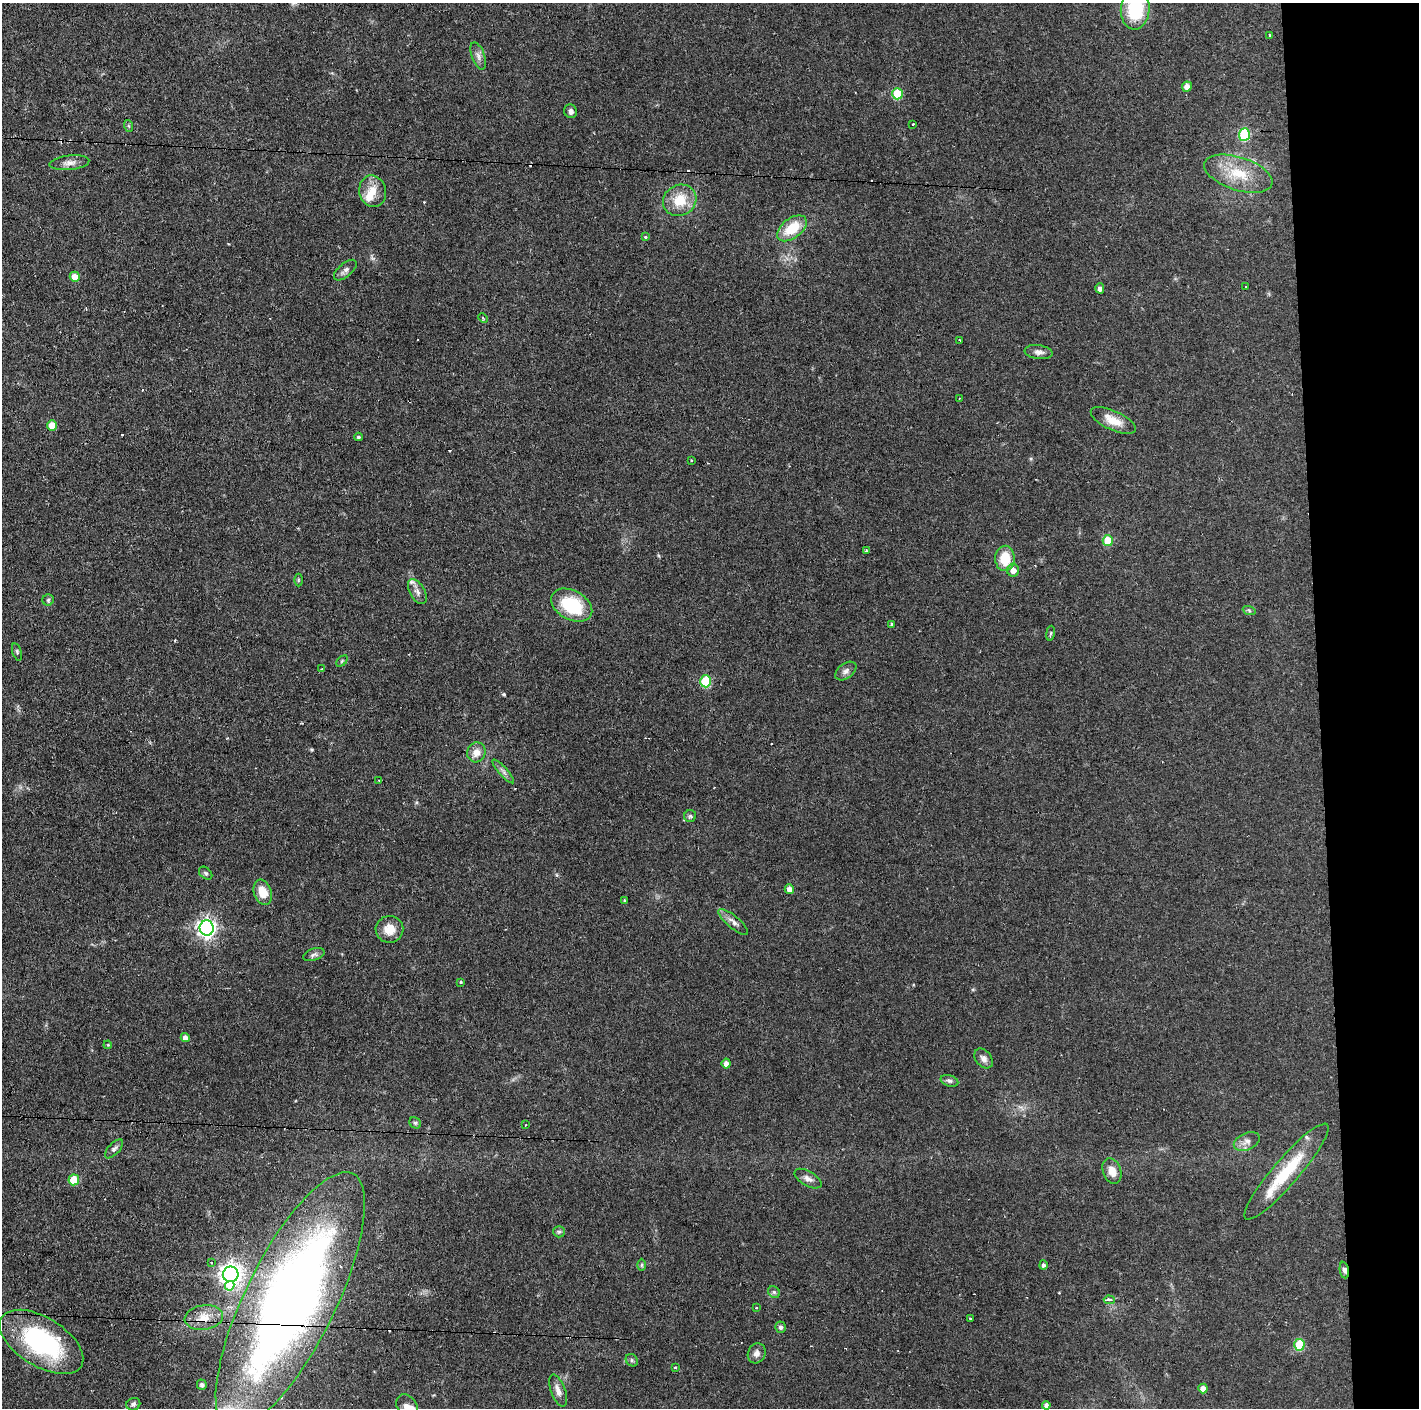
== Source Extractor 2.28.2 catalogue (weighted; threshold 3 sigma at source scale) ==
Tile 6 of 3 x 3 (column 3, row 2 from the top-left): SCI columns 2835-4251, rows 1407-2812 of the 4251 x 4218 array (HDU 1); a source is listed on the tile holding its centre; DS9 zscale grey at full resolution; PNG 1421 x 1410 px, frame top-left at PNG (2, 3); each listed source drawn as its Kron ellipse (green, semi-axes under 4 px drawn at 4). Shown black and unused: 7% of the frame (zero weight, under 2 of 3 exposures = <1% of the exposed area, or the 3 px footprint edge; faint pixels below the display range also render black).
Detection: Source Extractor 2.28.2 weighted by HDU 2 'WHT'; one run over the whole footprint, this tile lists its part. Background 0.0829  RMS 0.0065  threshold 0.0291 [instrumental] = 3 sigma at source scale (4.5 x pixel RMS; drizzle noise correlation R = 1.50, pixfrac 1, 0.05/0.05 arcsec/px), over >= 5 px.
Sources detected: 109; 10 cosmic-ray / hot-pixel residue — neither listed nor drawn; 5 inside a brighter listed object's ellipse — not listed separately; the other 94 listed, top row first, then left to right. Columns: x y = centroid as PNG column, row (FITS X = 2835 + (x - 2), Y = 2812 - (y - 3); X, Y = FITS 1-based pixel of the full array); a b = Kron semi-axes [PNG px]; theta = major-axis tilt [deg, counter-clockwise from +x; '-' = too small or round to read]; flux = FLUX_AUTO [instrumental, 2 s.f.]
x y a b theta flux
1135 9 21 14 87 36
1269 35 3 2 - 0.6
478 56 14 6 -70 3.1
1187 87 5 5 - 4
897 94 5 5 - 25
571 111 7 6 - 2.4
913 124 2 2 - 0.63
129 126 6 4 -70 0.8
1244 135 6 5 - 39
69 163 20 7 6 4.3
1238 174 35 16 -18 21
373 191 16 13 -76 9.3
680 200 17 15 28 16
792 228 17 10 38 19
645 237 3 3 - 1.3
345 270 14 6 40 2.7
75 277 5 5 - 9.4
1246 287 3 2 - 0.84
1100 288 5 4 - 2.4
483 318 5 3 - 0.73
960 340 3 2 - 0.69
1039 352 14 7 -8 3.1
960 398 3 2 - 0.55
1113 420 24 9 -25 10
52 425 5 5 - 9.7
358 437 4 3 - 1
691 461 3 2 - 1.1
1108 541 5 5 - 17
866 550 3 2 - 0.96
1005 558 12 9 89 15
1013 570 6 6 - 4.2
298 580 6 4 90 0.81
417 592 14 7 -60 3.1
48 600 6 5 - 1.2
572 605 22 14 -28 33
1249 610 6 4 -20 0.96
891 624 4 3 - 0.88
1050 633 7 4 81 0.89
17 652 9 4 -73 1.2
342 661 6 4 45 0.92
322 669 3 3 - 0.51
846 671 12 7 37 2.7
706 681 6 5 - 33
476 752 10 9 - 5.4
503 771 15 4 -48 2.3
379 780 3 2 - 0.9
690 816 6 6 - 1.2
206 873 8 5 -42 1.2
789 889 5 4 - 4
263 892 13 8 -71 9.6
624 901 4 3 - 0.91
733 922 19 6 -40 3.5
207 928 7 7 - 290
389 929 14 13 - 8.3
314 955 11 6 18 2
461 982 3 3 - 1.5
185 1038 4 4 - 3.5
108 1045 4 3 - 0.54
984 1058 11 7 -50 3.1
726 1063 5 4 - 3.1
949 1081 9 5 -17 1.7
415 1123 6 5 - 1.2
526 1125 3 2 - 0.69
1247 1141 13 8 25 3.6
114 1149 12 5 47 2.1
1112 1171 13 9 -71 6.5
1286 1171 62 13 49 31
808 1179 15 7 -30 3.3
74 1180 5 5 - 17
559 1232 6 5 - 1.2
211 1262 3 2 - 0.83
642 1265 6 4 89 0.97
1043 1265 5 4 - 1.7
1344 1270 8 4 -80 2.3
231 1274 8 7 - 480
230 1286 5 4 - 9.5
774 1292 6 5 - 1.3
1109 1300 5 3 - 4
290 1301 141 45 64 670
757 1308 3 3 - 2.3
204 1317 19 12 8 9.6
970 1318 3 3 - 1.9
781 1327 5 5 - 1.8
41 1342 47 24 -32 86
1299 1345 6 5 - 27
757 1353 10 8 63 3.3
632 1360 7 5 -47 1.2
676 1367 3 3 - 1.4
202 1385 5 5 - 2.2
1203 1388 5 4 - 4.6
558 1391 17 7 -70 4.2
133 1404 7 6 - 1.7
1046 1405 4 4 - 2.5
407 1407 14 9 -59 5.9
Overlapping masked pixels (flux is a lower limit): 2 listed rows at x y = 1344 1270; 290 1301
Isophote crosses this tile's border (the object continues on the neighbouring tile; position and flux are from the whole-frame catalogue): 3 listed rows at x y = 1135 9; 290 1301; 407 1407